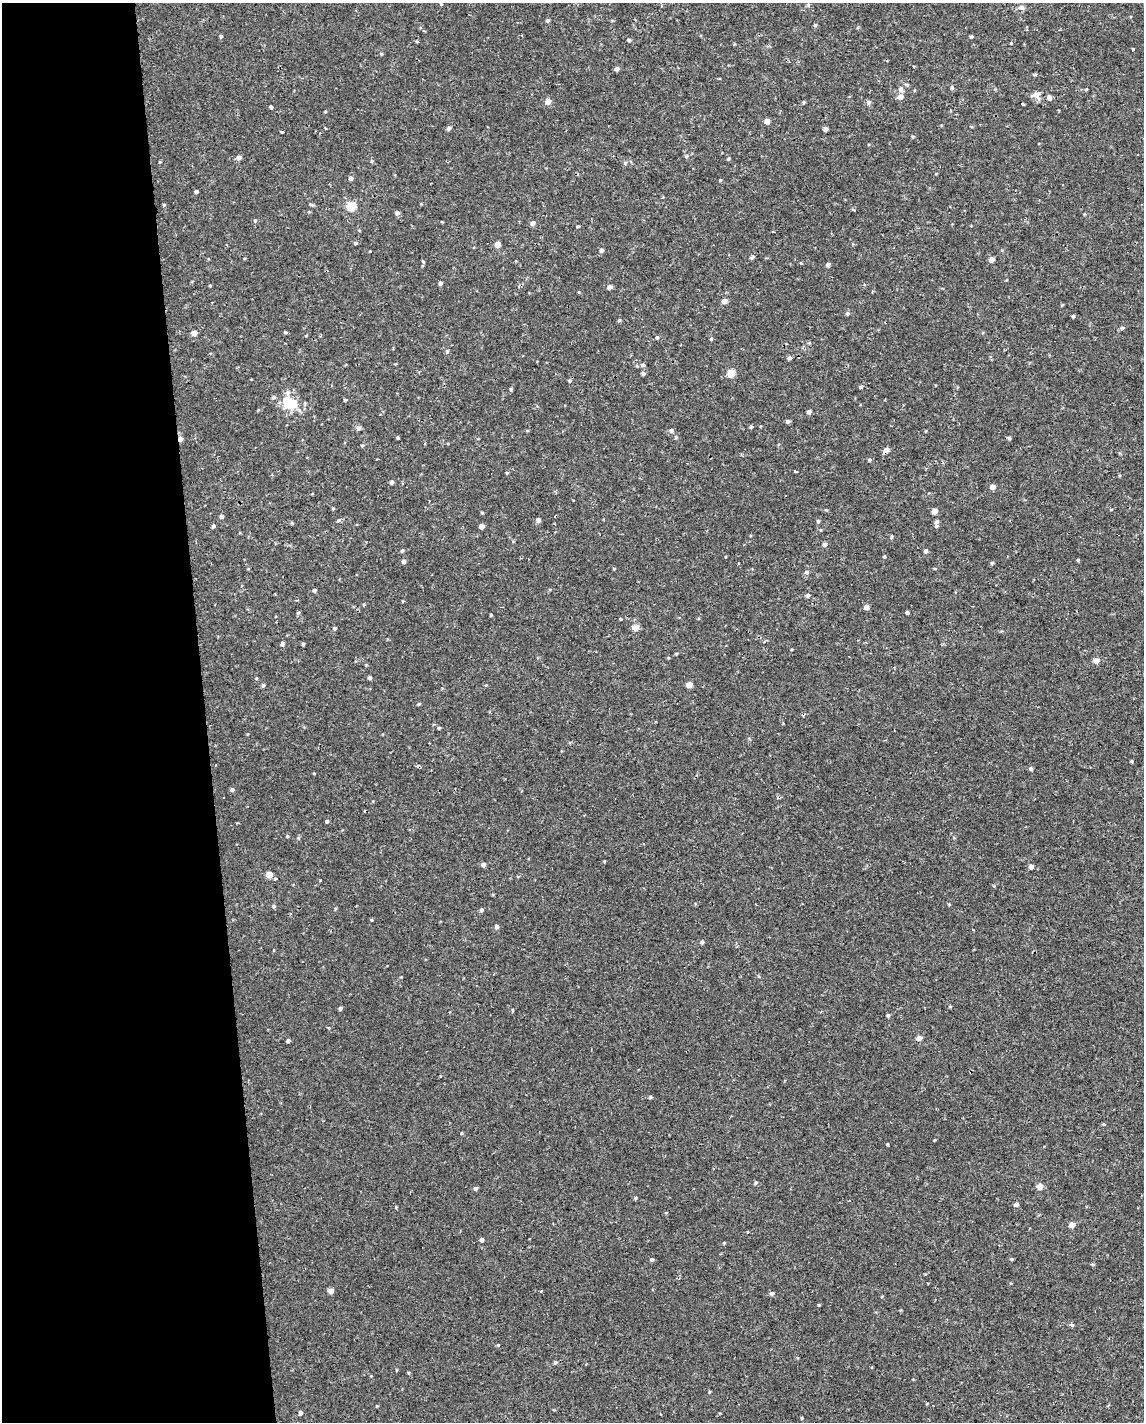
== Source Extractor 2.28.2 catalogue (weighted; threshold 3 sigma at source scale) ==
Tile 5 of 4 x 3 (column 1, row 2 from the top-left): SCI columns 1-1142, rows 1428-2847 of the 4567 x 4316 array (HDU 1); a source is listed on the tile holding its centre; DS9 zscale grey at full resolution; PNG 1146 x 1424 px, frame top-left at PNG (2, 3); no overlay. Shown black and unused: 18% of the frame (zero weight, under 2 of 3 exposures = <1% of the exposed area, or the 3 px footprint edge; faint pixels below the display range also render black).
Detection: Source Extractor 2.28.2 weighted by HDU 2 'WHT'; one run over the whole footprint, this tile lists its part. Background -3.16e-05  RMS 0.0021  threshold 0.0096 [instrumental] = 3 sigma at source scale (4.5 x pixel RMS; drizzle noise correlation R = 1.50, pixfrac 1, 0.0396/0.0396 arcsec/px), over >= 5 px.
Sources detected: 124; all 124 listed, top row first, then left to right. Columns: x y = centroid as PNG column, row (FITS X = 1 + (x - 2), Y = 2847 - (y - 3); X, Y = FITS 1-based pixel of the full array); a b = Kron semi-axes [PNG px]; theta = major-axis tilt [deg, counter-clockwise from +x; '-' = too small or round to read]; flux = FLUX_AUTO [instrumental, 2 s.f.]
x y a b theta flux
1021 7 7 6 - 0.57
815 25 4 4 - 0.21
221 36 4 4 - 0.21
971 37 4 3 - 0.44
1133 49 3 3 - 0.26
617 69 5 5 - 0.47
952 88 5 4 - 0.26
901 90 8 6 -53 0.54
1037 95 13 7 -57 0.98
901 97 7 6 - 0.82
1049 98 5 5 - 0.63
548 101 6 5 - 1.1
868 102 6 5 - 0.49
1022 104 3 2 - 0.39
271 107 3 3 - 0.85
767 121 5 4 - 0.98
325 128 3 2 - 0.22
449 128 5 4 - 0.42
825 129 4 4 - 0.59
281 132 3 2 - 0.27
239 157 6 5 - 0.6
351 178 5 4 - 0.48
196 192 4 4 - 0.31
351 206 5 5 - 5.7
397 213 5 4 - 0.58
255 220 5 3 - 0.2
533 223 5 5 - 0.62
578 226 5 3 - 0.16
355 243 5 4 - 0.28
497 244 5 5 - 1.3
601 250 5 4 - 0.44
753 257 6 4 28 0.34
992 260 5 4 - 0.99
423 261 4 3 - 0.37
828 264 5 4 - 0.42
440 283 4 4 - 0.32
609 287 5 5 - 0.54
724 301 5 5 - 0.79
847 313 5 3 - 0.24
1073 316 5 4 - 0.22
1122 328 6 4 43 0.28
285 332 4 4 - 0.22
194 333 5 5 - 1.1
657 337 4 4 - 0.23
711 339 4 4 - 0.18
789 358 5 5 - 0.35
731 373 5 5 - 3
643 374 5 5 - 0.29
861 387 3 3 - 1.1
289 402 20 14 -35 5.3
809 412 5 4 - 0.43
788 421 4 4 - 0.41
751 427 5 3 - 0.21
358 428 6 6 - 0.47
671 430 6 4 69 0.32
398 438 3 2 - 0.31
1009 438 5 4 - 0.26
180 439 5 5 - 0.74
886 450 8 5 54 0.88
869 460 4 4 - 0.23
795 471 3 2 - 0.19
392 482 4 4 - 0.4
993 487 5 5 - 0.93
934 511 5 4 - 1.1
221 516 4 4 - 0.36
538 520 5 5 - 0.36
818 521 4 4 - 0.27
936 522 7 6 - 0.5
213 526 4 4 - 0.32
482 526 4 4 - 0.95
825 544 5 5 - 0.5
402 551 5 3 - 0.21
926 551 5 5 - 0.39
884 557 5 3 - 0.18
1078 560 4 3 - 0.17
404 561 5 4 - 0.49
992 563 4 4 - 0.21
314 590 5 4 - 0.26
808 595 5 5 - 0.35
866 607 5 5 - 0.76
907 612 3 3 - 0.53
620 619 4 3 - 0.16
636 627 5 5 - 2
335 628 4 3 - 0.26
282 644 5 4 - 0.46
303 644 4 4 - 0.22
1096 661 5 5 - 1
370 678 4 4 - 0.32
263 685 5 4 - 0.3
689 685 5 4 - 1.5
419 704 4 3 - 0.19
1132 761 5 3 - 0.21
1031 769 5 4 - 0.29
232 790 5 4 - 0.34
327 821 4 4 - 0.26
287 836 5 3 - 0.17
483 864 5 5 - 0.6
1031 866 5 5 - 0.53
269 875 5 5 - 1.8
274 906 5 4 - 0.25
481 910 6 4 29 0.31
496 926 5 5 - 0.45
702 942 5 4 - 0.3
274 950 3 2 - 0.18
340 1008 5 4 - 0.33
888 1015 5 4 - 0.25
919 1038 5 5 - 0.92
288 1041 4 4 - 0.37
650 1097 5 3 - 0.19
756 1183 5 4 - 0.27
1040 1186 5 5 - 1.6
475 1188 5 4 - 0.33
635 1198 4 4 - 0.22
1016 1204 5 4 - 0.47
1072 1225 5 5 - 1.3
482 1240 5 4 - 0.46
652 1260 4 4 - 0.3
331 1291 5 5 - 0.88
541 1291 3 2 - 0.2
772 1293 5 5 - 0.36
1071 1325 4 3 - 1.4
498 1345 3 3 - 0.46
555 1362 5 4 - 0.31
300 1413 5 4 - 0.48
Overlapping masked pixels (flux is a lower limit): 2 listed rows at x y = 180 439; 886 450
Unlisted compact peaks at least as high as the median listed source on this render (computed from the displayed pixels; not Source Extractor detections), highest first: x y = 819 1305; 491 615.